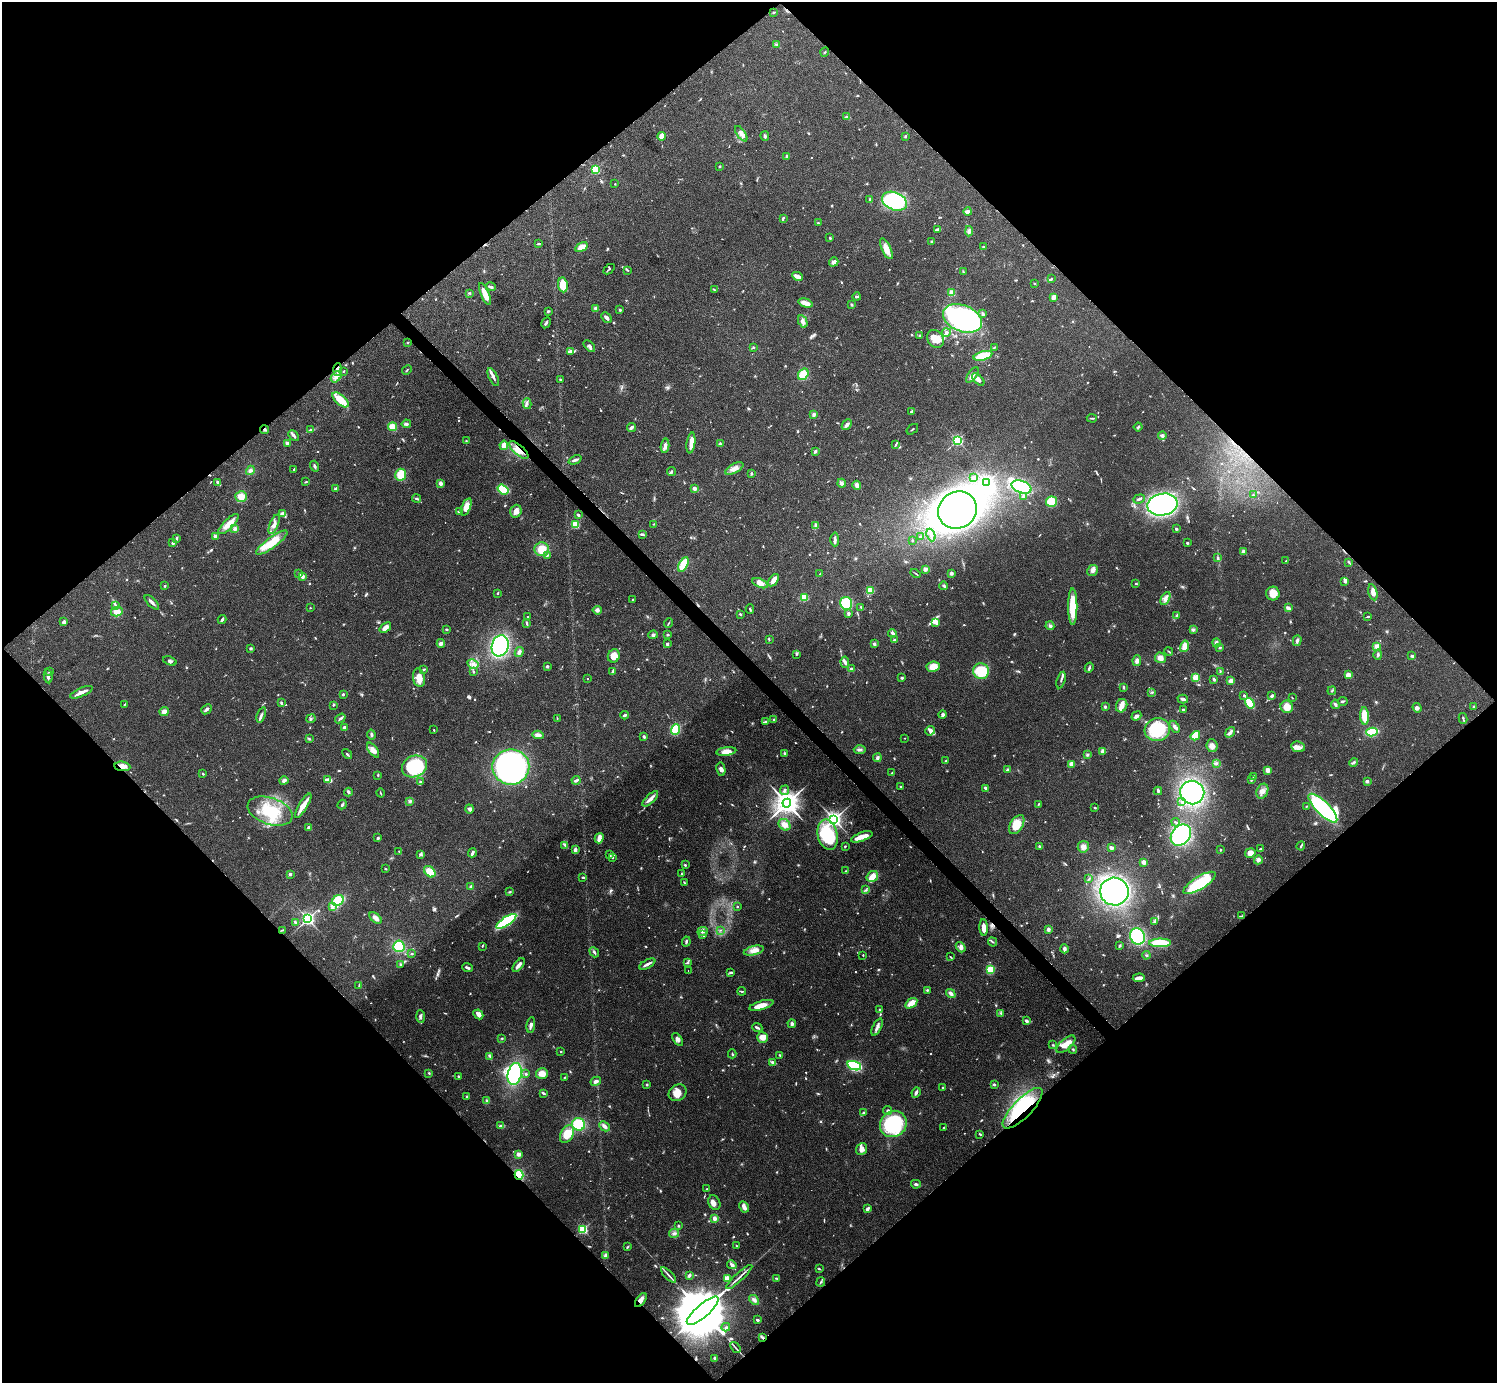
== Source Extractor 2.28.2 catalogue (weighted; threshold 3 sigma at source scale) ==
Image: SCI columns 3-5979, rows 157-5680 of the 5980 x 5979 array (HDU 1 of 3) = the unmasked area's bounding box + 8 px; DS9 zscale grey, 4 x 4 block average (1 PNG px = mean of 4 x 4 image px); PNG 1499 x 1385 px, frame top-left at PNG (2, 2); each listed source drawn as its Kron ellipse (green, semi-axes under 4 px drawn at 4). Shown black and unused: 51% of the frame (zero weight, under 3 of 4 exposures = <1% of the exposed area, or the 3 px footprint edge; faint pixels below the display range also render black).
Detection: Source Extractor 2.28.2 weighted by HDU 2 'WHT'. Background 0.0612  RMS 0.0056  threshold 0.0251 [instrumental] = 3 sigma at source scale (4.5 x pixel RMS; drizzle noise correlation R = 1.50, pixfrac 1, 0.05/0.05 arcsec/px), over >= 5 px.
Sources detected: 959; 14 too faint to see at this stretch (4 x 4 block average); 9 inside a brighter object's white glare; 7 cosmic-ray / hot-pixel residue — neither listed nor drawn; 18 coinciding with a brighter row at this scale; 43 inside a brighter listed object's ellipse — not listed separately; of the other 868, all 500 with FLUX_AUTO >= 2.62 (the completeness limit of this list) listed and drawn (368 fainter detections not listed), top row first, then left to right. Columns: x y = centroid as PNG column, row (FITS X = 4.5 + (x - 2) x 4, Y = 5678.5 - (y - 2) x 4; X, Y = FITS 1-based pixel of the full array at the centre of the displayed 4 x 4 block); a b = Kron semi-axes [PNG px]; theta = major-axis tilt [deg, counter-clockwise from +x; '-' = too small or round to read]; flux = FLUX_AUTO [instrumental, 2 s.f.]
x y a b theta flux
774 12 3 2 - 3.4
776 44 4 2 - 4.3
825 52 5 2 - 2.9
847 117 4 3 - 7
741 134 9 4 -55 17
662 136 4 3 - 33
765 136 5 3 - 5.3
905 136 3 2 - 4.4
787 156 4 3 - 5.2
720 166 3 2 - 3.1
595 169 2 2 - 320
615 184 2 2 - 3.1
870 199 3 3 - 4.1
894 201 13 8 -23 290
968 212 4 3 - 14
783 218 4 2 - 5.7
818 223 3 2 - 3.8
938 229 4 2 - 16
969 231 5 4 - 11
830 238 2 2 - 4.7
932 241 3 2 - 4.6
538 244 3 2 - 5.3
581 247 6 3 30 39
983 247 3 2 - 3.2
886 249 11 4 -65 34
834 262 5 3 - 16
609 269 6 2 42 3.4
627 270 4 2 - 3.2
963 272 3 2 - 2.6
797 276 5 2 - 32
1051 279 4 2 - 4.6
1034 283 2 2 - 11
563 285 7 5 -82 56
491 287 5 2 - 7.5
714 290 4 2 - 3.2
470 293 3 2 - 3.9
952 293 2 2 - 120
485 294 12 3 -67 44
857 297 4 2 - 4.3
1054 297 4 3 - 21
805 303 7 3 -16 31
851 305 2 2 - 21
596 308 3 3 - 15
620 310 3 3 - 3.9
548 311 3 2 - 5.6
983 314 4 3 - 4.9
606 318 6 2 -46 13
962 318 20 13 -22 880
803 321 6 3 -65 13
546 323 6 2 60 7
946 333 4 3 - 9.4
920 335 3 2 - 3.1
935 339 9 7 -52 44
408 343 2 2 - 13
589 346 7 3 -45 12
753 347 3 2 - 3
994 347 3 2 - 4.1
571 351 4 4 - 8.3
983 356 10 3 16 110
338 370 6 3 87 18
407 370 5 2 - 3
344 371 2 2 - 2.7
803 374 6 5 - 54
972 375 9 3 55 12
336 377 6 4 50 16
493 377 10 3 -64 11
978 379 7 4 -44 17
560 380 3 2 - 4.5
340 400 10 5 -40 66
527 404 5 2 - 6.4
911 411 3 2 - 5.1
814 414 4 3 - 5.1
1092 418 5 2 - 4.1
406 424 4 3 - 7.5
847 424 5 3 - 12
392 427 5 4 - 34
631 427 5 2 - 11
1138 427 4 2 - 4.3
912 429 6 2 36 3.4
265 430 5 2 - 4.6
311 430 4 2 - 8.4
294 436 6 3 -48 10
1162 436 4 3 - 7.4
957 440 2 2 - 550
466 441 2 2 - 2.6
287 443 2 2 - 45
691 443 10 3 82 24
720 444 3 3 - 3.9
504 445 5 4 - 28
895 445 3 2 - 2.7
665 446 7 4 84 13
519 450 12 5 -41 34
815 451 4 2 - 7
575 460 7 3 24 8.4
315 466 5 2 - 6.4
734 468 10 4 29 23
294 469 2 2 - 4.3
250 470 5 3 - 9.5
672 472 4 3 - 4.9
751 473 3 2 - 3.2
401 475 6 5 - 70
973 478 3 3 - 5.3
217 482 3 2 - 9.5
306 482 4 2 - 2.9
440 483 3 3 - 14
842 483 4 4 - 11
986 483 2 2 - 950
857 485 4 3 - 18
1022 487 10 6 -18 270
335 488 3 2 - 5
694 488 2 2 - 55
503 489 6 4 -36 130
1253 495 2 2 - 4.3
1023 496 3 3 - 8.2
241 497 5 5 - 37
416 499 4 2 - 5.7
1139 499 6 2 21 6.3
1052 502 5 5 - 95
1163 504 15 11 10 670
466 507 9 4 68 38
957 510 20 18 30 2700
516 511 6 5 - 22
459 512 4 2 - 6.9
283 514 4 2 - 22
578 515 3 2 - 5.8
228 524 13 5 45 39
274 524 10 4 68 18
653 524 3 2 - 2.8
575 525 2 2 - 230
815 526 3 3 - 5.8
235 528 4 3 - 9.2
1176 529 2 2 - 20
643 534 4 2 - 4.2
931 535 6 2 -68 8.4
216 536 2 2 - 45
920 537 2 2 - 8.6
177 538 3 2 - 7
835 539 7 2 -89 9.6
912 541 2 2 - 4.4
272 542 19 5 36 91
173 543 3 2 - 10
1187 543 2 2 - 4.7
542 549 7 7 - 56
1243 551 4 3 - 7.7
547 555 3 2 - 3.4
1218 558 2 2 - 3
1286 560 3 2 - 2.7
1349 562 3 2 - 3.6
683 564 8 3 62 82
925 569 3 3 - 15
1092 570 6 5 - 13
915 573 5 2 - 3.1
951 573 3 3 - 8
299 574 3 2 - 5.1
820 574 3 2 - 3.5
302 576 2 2 - 58
774 580 7 3 55 25
1345 581 4 3 - 6.4
760 583 8 4 -22 25
1136 584 2 2 - 10
165 586 2 2 - 4.4
944 586 4 2 - 4.9
870 590 4 3 - 60
1373 592 8 3 -77 22
498 593 3 2 - 3.1
1273 594 7 6 - 38
804 597 3 3 - 60
1165 599 7 4 61 15
632 600 3 2 - 2.7
152 602 9 3 -46 12
846 603 6 6 - 110
115 605 3 2 - 2.9
861 607 2 2 - 3.2
1073 607 18 4 -90 92
310 608 2 2 - 3
1288 608 4 2 - 13
750 609 4 2 - 3.8
597 610 4 4 - 9.4
117 611 6 5 - 26
740 614 3 2 - 4
848 614 4 3 - 6.7
1176 615 4 2 - 3.5
528 617 2 2 - 4.2
1368 617 3 2 - 4.3
222 619 4 2 - 8.9
64 622 3 2 - 14
936 622 4 3 - 28
669 623 5 2 - 3.3
527 624 4 2 - 3.9
1050 626 4 4 - 8.7
385 628 6 3 38 24
447 629 3 2 - 3.5
1193 630 4 3 - 7
892 633 4 3 - 7.5
653 635 5 3 - 6.1
668 635 3 2 - 3.6
769 640 4 2 - 2.7
895 640 2 2 - 33
1297 641 5 2 - 9.3
441 643 4 3 - 15
1216 643 4 4 - 8.8
667 644 3 3 - 5.6
874 644 3 3 - 6.1
500 646 11 8 72 390
1184 646 6 4 74 28
1377 646 2 2 - 89
251 648 2 2 - 5.5
1220 648 2 2 - 8
1169 651 4 2 - 3.3
519 652 5 3 - 12
796 654 3 2 - 3.5
1378 655 5 3 - 6.8
614 656 7 6 - 33
1412 656 3 2 - 9.1
1160 658 6 5 - 19
170 661 7 3 -21 8.3
1137 661 5 4 - 13
845 662 5 4 - 10
473 664 6 4 -29 15
547 666 3 2 - 5.2
933 667 7 5 8 43
1089 668 5 2 - 6.6
424 669 4 2 - 3.4
851 669 2 2 - 12
613 671 3 2 - 9
981 671 8 7 - 160
1220 671 4 2 - 2.7
50 672 3 2 - 3.3
474 672 3 2 - 3.5
1348 675 3 3 - 27
48 676 7 2 -80 8.5
419 678 9 6 -77 36
902 678 2 2 - 6.8
1196 678 2 2 - 210
587 679 2 2 - 4.3
1214 679 3 2 - 4.8
1061 680 8 2 74 6.8
1231 681 3 3 - 17
1123 687 4 2 - 3.7
1332 691 4 2 - 3.7
81 692 12 2 23 27
1152 692 2 2 - 3.4
343 694 2 2 - 6.3
1244 695 3 2 - 4.4
1272 695 3 2 - 6.9
1292 698 2 2 - 3.2
1183 699 5 3 - 9.4
1343 701 5 2 - 4.9
281 703 3 2 - 5.5
1250 703 6 4 -56 99
124 704 4 2 - 3
1335 704 5 2 - 6.9
333 705 3 2 - 2.9
1122 706 7 5 67 17
1105 707 3 3 - 5.3
1287 707 6 6 - 41
1474 707 2 2 - 5.3
1417 708 5 4 - 8.1
206 709 6 2 41 10
1183 710 2 2 - 4
164 711 4 4 - 15
261 715 8 2 69 9.2
625 715 4 2 - 5.8
943 715 4 3 - 7.4
1136 716 5 3 - 11
1365 716 9 4 -85 56
340 718 6 2 37 7.9
557 718 4 2 - 2.7
1463 718 5 2 - 4.8
311 719 5 2 - 4.5
774 720 3 2 - 3.3
766 721 3 2 - 5.5
1175 727 6 3 -59 10
345 728 2 2 - 41
434 730 3 2 - 2.8
676 730 5 4 - 83
1157 730 13 11 16 190
930 731 5 4 - 8.9
1230 732 6 3 52 13
1372 732 5 3 - 140
371 735 5 2 - 6.6
538 735 6 3 -12 18
1195 736 5 3 - 61
644 737 3 2 - 6.8
905 738 2 2 - 3
309 739 4 2 - 4.2
1212 746 6 5 - 18
1298 747 7 5 -10 18
373 750 8 4 -54 22
860 750 6 3 1 8.4
726 751 10 4 7 33
1103 751 3 3 - 14
784 753 3 3 - 4.4
347 754 6 2 -47 4.1
1087 755 3 3 - 5.3
877 758 4 3 - 8.5
946 761 3 2 - 3.4
1354 762 4 3 - 5.7
1216 763 4 2 - 4.9
1071 764 4 3 - 21
122 766 8 5 -6 25
414 766 13 10 24 230
511 767 18 18 - 1000
721 769 7 4 -81 13
1007 770 4 2 - 5.2
1268 770 2 2 - 88
892 773 4 2 - 3.1
203 774 3 2 - 3
378 775 3 2 - 2.8
1254 777 3 2 - 5.8
1251 779 4 2 - 4.4
284 780 4 3 - 9.5
328 780 3 3 - 25
576 780 4 2 - 10
1367 781 3 3 - 7.8
420 782 3 2 - 4.3
901 787 3 2 - 4.6
986 788 3 2 - 8.6
785 790 5 3 - 8.2
1158 791 4 3 - 5.8
1262 791 7 5 69 21
348 792 4 2 - 8.7
1192 792 12 11 - 390
380 793 4 2 - 2.9
650 799 10 4 44 18
410 801 3 2 - 3.4
1181 801 2 2 - 2.7
787 803 4 4 - 4600
1039 804 4 2 - 3.3
342 805 5 2 - 6.5
303 806 14 3 58 36
1307 806 4 2 - 3.3
1095 808 2 2 - 3.7
1323 808 19 6 -45 410
469 809 4 3 - 9
270 811 23 13 -19 150
834 819 3 2 - 1700
1176 822 4 2 - 4.7
785 825 6 5 - 25
1017 825 11 6 57 63
309 827 2 2 - 30
828 835 15 10 -78 230
1181 835 12 9 48 390
862 837 11 3 19 53
378 838 3 2 - 5.8
599 838 5 2 - 30
565 845 3 2 - 2.7
845 846 2 2 - 3.1
1039 846 3 2 - 3.9
1301 846 5 2 - 4.4
1083 847 6 5 - 20
1111 848 3 2 - 11
1261 849 3 2 - 7.7
575 850 4 2 - 11
1221 850 2 2 - 3.4
399 851 3 2 - 2.6
472 853 4 2 - 11
1250 853 5 4 - 23
420 854 4 3 - 5.3
609 855 3 2 - 2.9
612 857 3 2 - 4.2
1258 860 4 4 - 12
1143 862 3 3 - 14
685 865 3 2 - 4
385 869 2 2 - 3.6
846 871 3 2 - 3.2
430 872 6 4 -47 48
290 874 2 2 - 8.4
681 874 3 2 - 3.1
872 876 6 5 - 43
583 877 3 2 - 5.3
1089 879 4 2 - 3.2
684 883 4 2 - 4.6
1200 883 18 6 32 200
471 887 3 2 - 9.1
866 890 3 2 - 4.5
1114 891 14 14 - 750
510 892 4 2 - 3.8
338 900 6 5 - 71
333 907 4 2 - 6.8
737 907 3 2 - 2.8
1241 916 3 2 - 3.9
375 918 7 3 -41 15
308 919 2 2 - 1100
506 921 12 3 34 340
295 922 3 3 - 4.3
1154 922 3 2 - 3.4
984 927 8 3 -86 25
1048 929 3 2 - 11
282 930 3 2 - 2.7
720 930 3 2 - 3
703 931 5 3 - 9.2
703 935 2 2 - 3.2
1137 936 8 7 - 260
686 942 5 2 - 6.5
993 942 5 2 - 3.8
1160 943 11 4 0 150
399 946 6 6 - 92
482 946 3 2 - 3
1120 946 3 2 - 6.3
961 947 6 4 -51 12
1064 949 4 2 - 13
754 950 10 4 14 25
594 952 5 2 - 9.1
412 954 2 2 - 3.6
863 955 2 2 - 3
1146 955 4 2 - 3.9
950 957 3 2 - 2.7
688 963 3 3 - 4.8
401 964 3 3 - 4.2
647 964 9 2 29 16
519 965 8 2 50 19
467 968 5 2 - 9.2
990 970 4 4 - 59
688 971 2 2 - 4
731 972 4 2 - 5.6
1139 978 6 2 5 26
359 985 3 2 - 3.5
927 990 3 2 - 3.5
742 991 4 2 - 3.7
951 994 5 3 - 11
911 1003 7 4 35 40
761 1005 12 4 16 38
879 1010 2 2 - 3.7
1001 1013 4 2 - 4.3
478 1014 5 3 - 21
420 1016 6 3 -88 9.4
1026 1021 4 3 - 6.7
792 1024 4 3 - 7.1
531 1025 8 2 81 12
757 1027 5 2 - 8.4
877 1027 9 3 64 13
762 1037 6 5 - 30
502 1038 3 2 - 3
678 1039 7 3 -53 13
1066 1044 12 5 41 34
1053 1045 2 2 - 2.7
1073 1049 4 2 - 3.6
561 1051 2 2 - 3.2
732 1054 4 2 - 3.8
780 1055 3 2 - 6.9
490 1056 2 2 - 3.3
773 1062 4 2 - 11
854 1066 7 4 -18 260
429 1073 2 2 - 3.4
515 1074 11 7 77 290
526 1074 3 2 - 4.7
542 1074 6 5 - 29
458 1076 3 2 - 3.3
565 1077 3 2 - 2.7
596 1081 5 3 - 11
994 1084 3 2 - 5.4
647 1085 2 2 - 3.6
943 1087 3 2 - 2.8
916 1092 5 3 - 11
543 1093 4 2 - 7.3
677 1093 9 7 32 35
466 1096 3 2 - 3.1
487 1101 3 2 - 3.3
1023 1108 27 9 46 240
887 1110 5 3 - 5.8
863 1113 3 2 - 4.3
579 1124 7 6 - 130
893 1124 14 12 40 330
500 1126 3 2 - 4
604 1126 6 3 -45 13
944 1127 2 2 - 3.7
567 1134 9 6 62 79
980 1134 4 2 - 3.5
861 1149 6 5 - 19
519 1154 2 2 - 55
519 1175 5 4 - 63
916 1184 5 3 - 6.7
707 1189 2 2 - 3.2
714 1203 7 5 -63 15
744 1207 6 3 -62 23
867 1209 4 2 - 13
715 1218 3 2 - 15
678 1226 3 3 - 3.6
583 1229 2 2 - 420
674 1233 5 3 - 8.3
736 1246 3 2 - 2.8
627 1247 4 2 - 3.6
605 1255 4 3 - 6.9
732 1265 5 3 - 10
819 1269 3 2 - 3.7
668 1275 10 2 -46 9.1
689 1275 4 2 - 10
739 1277 17 2 42 14
727 1278 2 2 - 120
776 1278 4 2 - 4.1
821 1282 5 2 - 4.3
641 1300 8 4 55 17
754 1300 5 3 - 11
703 1311 20 6 41 59000
757 1320 2 2 - 9.3
726 1327 4 2 - 5
763 1338 3 2 - 5.2
735 1348 6 2 -52 6
715 1358 3 3 - 7.4
Overlapping masked pixels (flux is a lower limit): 9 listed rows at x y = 338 370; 265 430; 519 450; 122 766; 1023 1108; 519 1175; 641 1300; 703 1311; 763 1338
Diffuse or blended objects may show on this block-average render without a row.